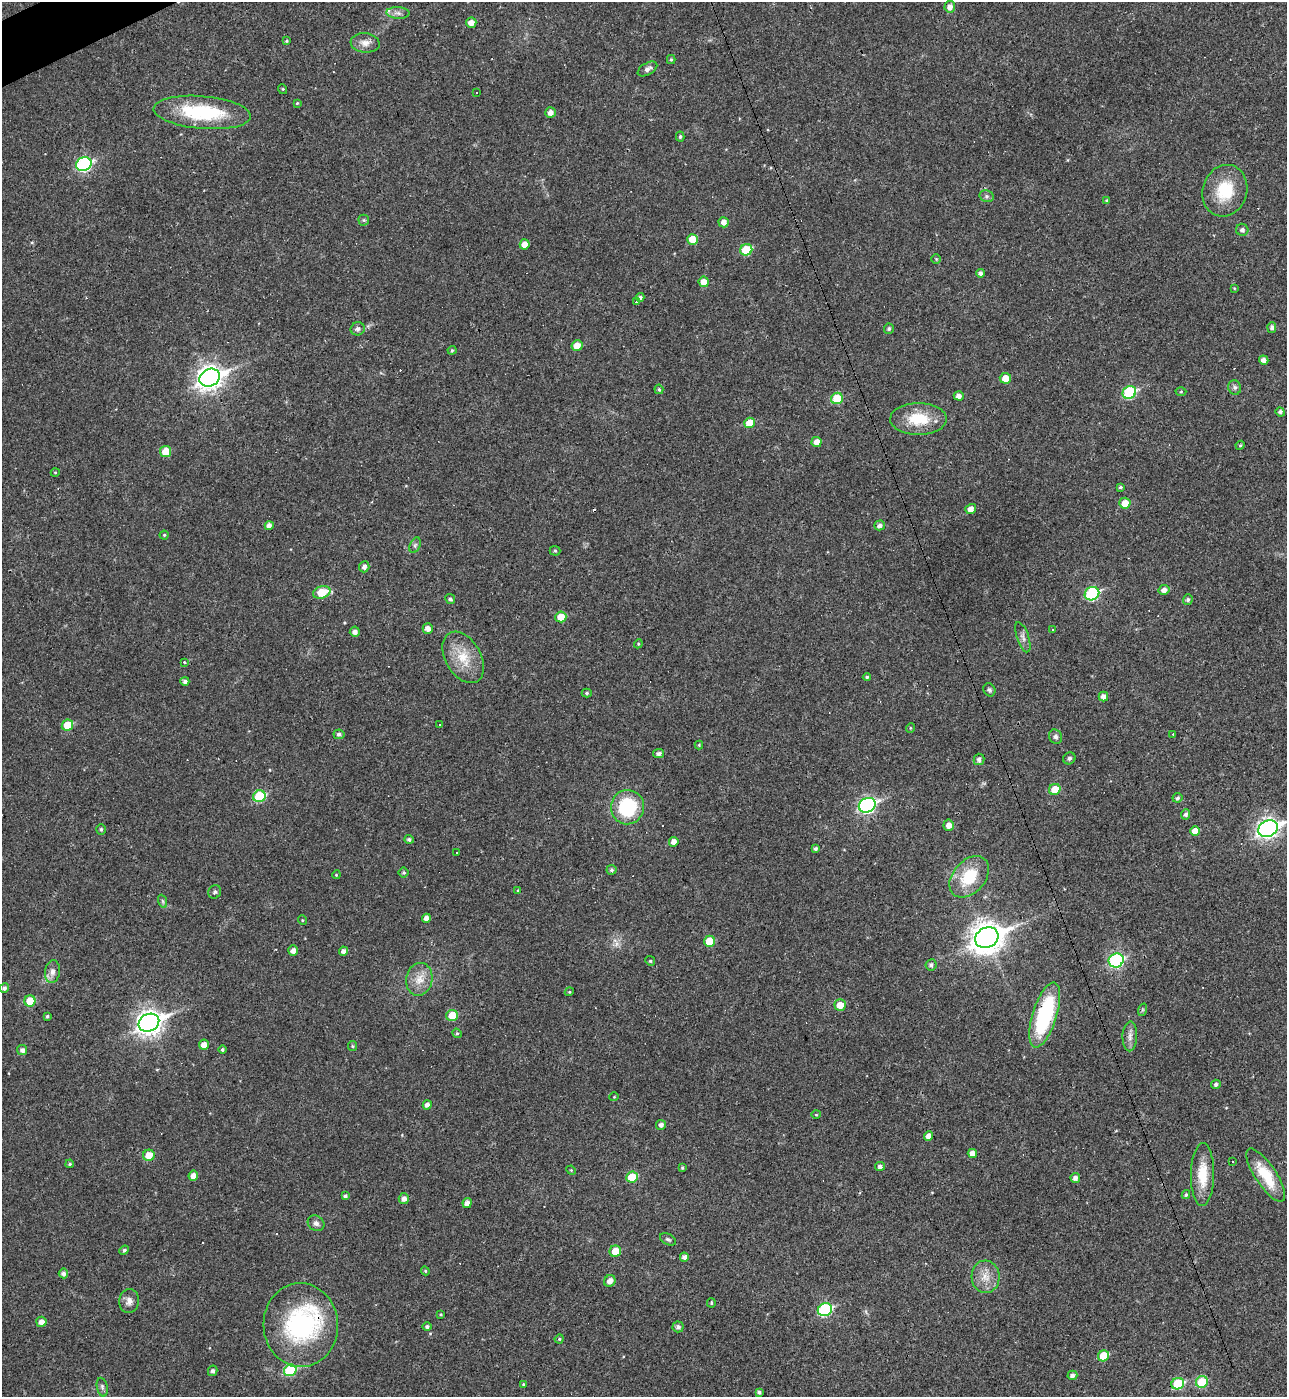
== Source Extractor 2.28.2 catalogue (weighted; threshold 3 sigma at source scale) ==
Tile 11 of 4 x 4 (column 3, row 3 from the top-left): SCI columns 2718-4002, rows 1396-2790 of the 5565 x 5579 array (HDU 1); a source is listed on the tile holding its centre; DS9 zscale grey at full resolution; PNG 1289 x 1399 px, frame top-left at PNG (2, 2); each listed source drawn as its Kron ellipse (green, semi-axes under 4 px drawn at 4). Shown black and unused: <1% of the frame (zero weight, under 3 of 4 exposures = <1% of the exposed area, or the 3 px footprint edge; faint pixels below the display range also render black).
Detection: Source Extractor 2.28.2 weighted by HDU 2 'WHT'; one run over the whole footprint, this tile lists its part. Background 0.018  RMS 0.0039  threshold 0.0176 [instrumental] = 3 sigma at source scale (4.5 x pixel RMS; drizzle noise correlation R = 1.50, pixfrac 1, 0.05/0.05 arcsec/px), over >= 5 px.
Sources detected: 198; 13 cosmic-ray / hot-pixel residue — neither listed nor drawn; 2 inside a brighter listed object's ellipse — not listed separately; the other 183 listed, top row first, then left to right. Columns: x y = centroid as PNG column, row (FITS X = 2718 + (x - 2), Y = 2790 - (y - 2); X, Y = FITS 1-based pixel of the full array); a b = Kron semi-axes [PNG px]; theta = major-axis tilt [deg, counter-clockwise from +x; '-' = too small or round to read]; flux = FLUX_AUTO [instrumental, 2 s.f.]
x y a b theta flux
950 7 6 5 - 2.1
398 13 11 5 -3 1.5
471 23 5 5 - 2.8
286 41 4 3 - 0.46
365 43 14 9 -6 3
671 59 4 4 - 0.5
647 69 10 6 29 1.6
282 89 5 3 - 0.39
477 92 2 2 - 0.32
297 103 4 3 - 0.36
202 112 49 16 -5 29
550 112 5 5 - 2.1
680 136 5 4 - 0.63
84 164 8 7 - 56
1225 191 26 22 71 16
987 196 7 5 -21 0.87
1107 200 4 4 - 0.39
364 220 5 5 - 0.63
724 222 5 5 - 2.1
1242 230 6 6 - 1.3
692 239 5 5 - 5.9
525 244 5 5 - 3.6
746 250 6 5 - 15
936 259 4 4 - 0.39
980 273 4 4 - 1.2
704 282 5 5 - 3.5
1234 288 4 3 - 0.3
640 297 4 4 - 0.97
637 302 3 3 - 2.3
1272 327 5 4 - 1.1
358 329 7 6 - 1.5
889 329 5 5 - 0.66
577 345 5 5 - 4.3
452 350 4 4 - 0.42
1264 360 5 4 - 1.9
210 378 10 8 27 290
1005 378 5 5 - 4.2
1235 387 7 6 - 1.1
659 389 5 4 - 0.48
1129 392 7 6 - 29
1181 392 5 3 - 0.39
959 396 5 4 - 1.8
837 398 6 5 - 11
1280 412 5 4 - 0.97
918 419 28 16 0 13
750 423 5 5 - 6.7
817 442 5 5 - 3.2
1240 445 5 4 - 0.43
166 451 5 5 - 6.5
55 473 4 3 - 0.3
1120 487 4 3 - 0.59
1125 503 5 5 - 4.9
971 509 5 5 - 2.3
879 525 5 5 - 1.4
269 526 4 4 - 2.2
164 535 4 4 - 0.49
415 545 8 5 66 0.93
555 551 5 5 - 0.53
364 567 5 5 - 1.5
1164 590 5 5 - 2.2
322 592 9 6 16 9.5
1092 594 7 6 - 36
450 599 5 4 - 0.88
1188 600 5 5 - 0.92
561 617 5 5 - 5.3
428 629 5 5 - 2
1052 629 3 3 - 2.5
355 632 5 5 - 1.5
1023 637 16 6 -71 1.7
638 644 4 3 - 0.36
463 657 28 17 -60 10
184 662 3 3 - 3.1
867 677 4 4 - 0.54
185 681 4 4 - 1.1
989 690 7 5 -59 0.81
587 693 5 4 - 0.57
1103 696 5 4 - 2
67 725 6 5 - 8.7
440 725 3 3 - 0.68
910 728 5 3 - 0.32
339 734 5 5 - 1
1173 734 3 3 - 1.8
1055 737 7 6 - 0.99
699 745 4 4 - 0.36
658 753 5 4 - 1.3
1069 758 6 6 - 0.84
979 759 6 5 - 1.3
1055 789 6 5 - 7.1
259 796 6 5 - 21
1177 798 5 5 - 0.77
867 805 9 7 27 80
627 807 17 16 - 23
1186 814 5 4 - 1.1
949 825 5 5 - 2.4
101 829 5 4 - 0.69
1268 829 10 8 25 170
1195 831 5 5 - 4.2
409 839 5 4 - 0.86
674 842 5 5 - 2.1
816 849 4 3 - 0.72
457 853 3 2 - 0.41
611 870 5 5 - 0.71
404 872 5 5 - 0.58
336 875 4 3 - 0.32
969 877 24 16 48 15
518 891 3 3 - 0.51
215 892 7 6 - 0.8
162 901 7 4 -70 0.6
426 918 4 4 - 2.1
302 920 5 3 - 0.32
987 938 12 10 26 530
710 941 5 5 - 8.3
293 950 5 5 - 1.8
343 951 4 4 - 1.3
1116 960 7 7 - 42
650 961 5 4 - 0.47
931 965 5 5 - 1
52 972 11 7 82 2.1
419 979 16 13 78 5.4
4 988 5 4 - 1.1
569 992 4 3 - 0.35
30 1001 5 5 - 7.6
840 1005 5 5 - 4.7
1142 1010 6 4 71 0.54
452 1015 6 5 - 7.6
1045 1015 34 12 72 39
47 1016 3 3 - 0.49
149 1023 11 8 26 300
457 1033 5 4 - 0.58
1130 1036 15 7 88 2.2
204 1045 5 5 - 2.8
352 1046 5 4 - 0.47
22 1050 5 5 - 1.3
222 1050 4 4 - 0.63
1216 1084 5 4 - 0.93
614 1097 5 3 - 0.3
427 1105 4 4 - 1.5
816 1115 5 3 - 0.37
661 1125 5 5 - 1.3
929 1136 4 4 - 2.1
972 1153 4 4 - 2.3
149 1155 6 5 - 6.2
1232 1161 2 2 - 0.28
70 1164 4 3 - 0.58
880 1166 5 4 - 1.2
682 1168 3 3 - 0.49
571 1170 5 4 - 0.38
1202 1175 31 11 89 9.8
1266 1175 31 10 -56 12
193 1176 5 5 - 2.9
632 1177 6 5 - 11
1075 1178 5 5 - 1.6
1186 1195 4 4 - 0.72
345 1196 4 3 - 0.83
404 1198 5 5 - 1.8
467 1203 5 4 - 2.2
316 1223 9 7 -34 1.5
668 1239 9 5 -28 0.91
124 1250 5 4 - 0.77
615 1251 6 5 - 5.7
684 1257 4 4 - 1.5
425 1271 4 4 - 0.41
63 1273 5 4 - 1.3
985 1277 16 14 -85 5.3
610 1281 6 5 - 2.4
129 1301 12 10 88 2.2
711 1303 4 3 - 0.44
825 1310 7 6 - 39
441 1315 3 3 - 0.39
41 1322 5 5 - 2.1
301 1325 42 37 -87 51
427 1327 5 4 - 0.89
678 1327 5 5 - 1.2
559 1339 4 4 - 0.55
1103 1356 6 5 - 8.3
290 1370 6 5 - 22
213 1371 5 4 - 1.1
1072 1375 5 4 - 1.4
1202 1382 6 5 - 12
523 1384 4 3 - 0.36
1178 1384 6 5 - 20
102 1387 9 5 -77 1
759 1392 4 3 - 0.88
Overlapping masked pixels (flux is a lower limit): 1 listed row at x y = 301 1325
Isophote crosses this tile's border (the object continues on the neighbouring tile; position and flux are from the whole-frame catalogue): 1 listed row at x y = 1268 829